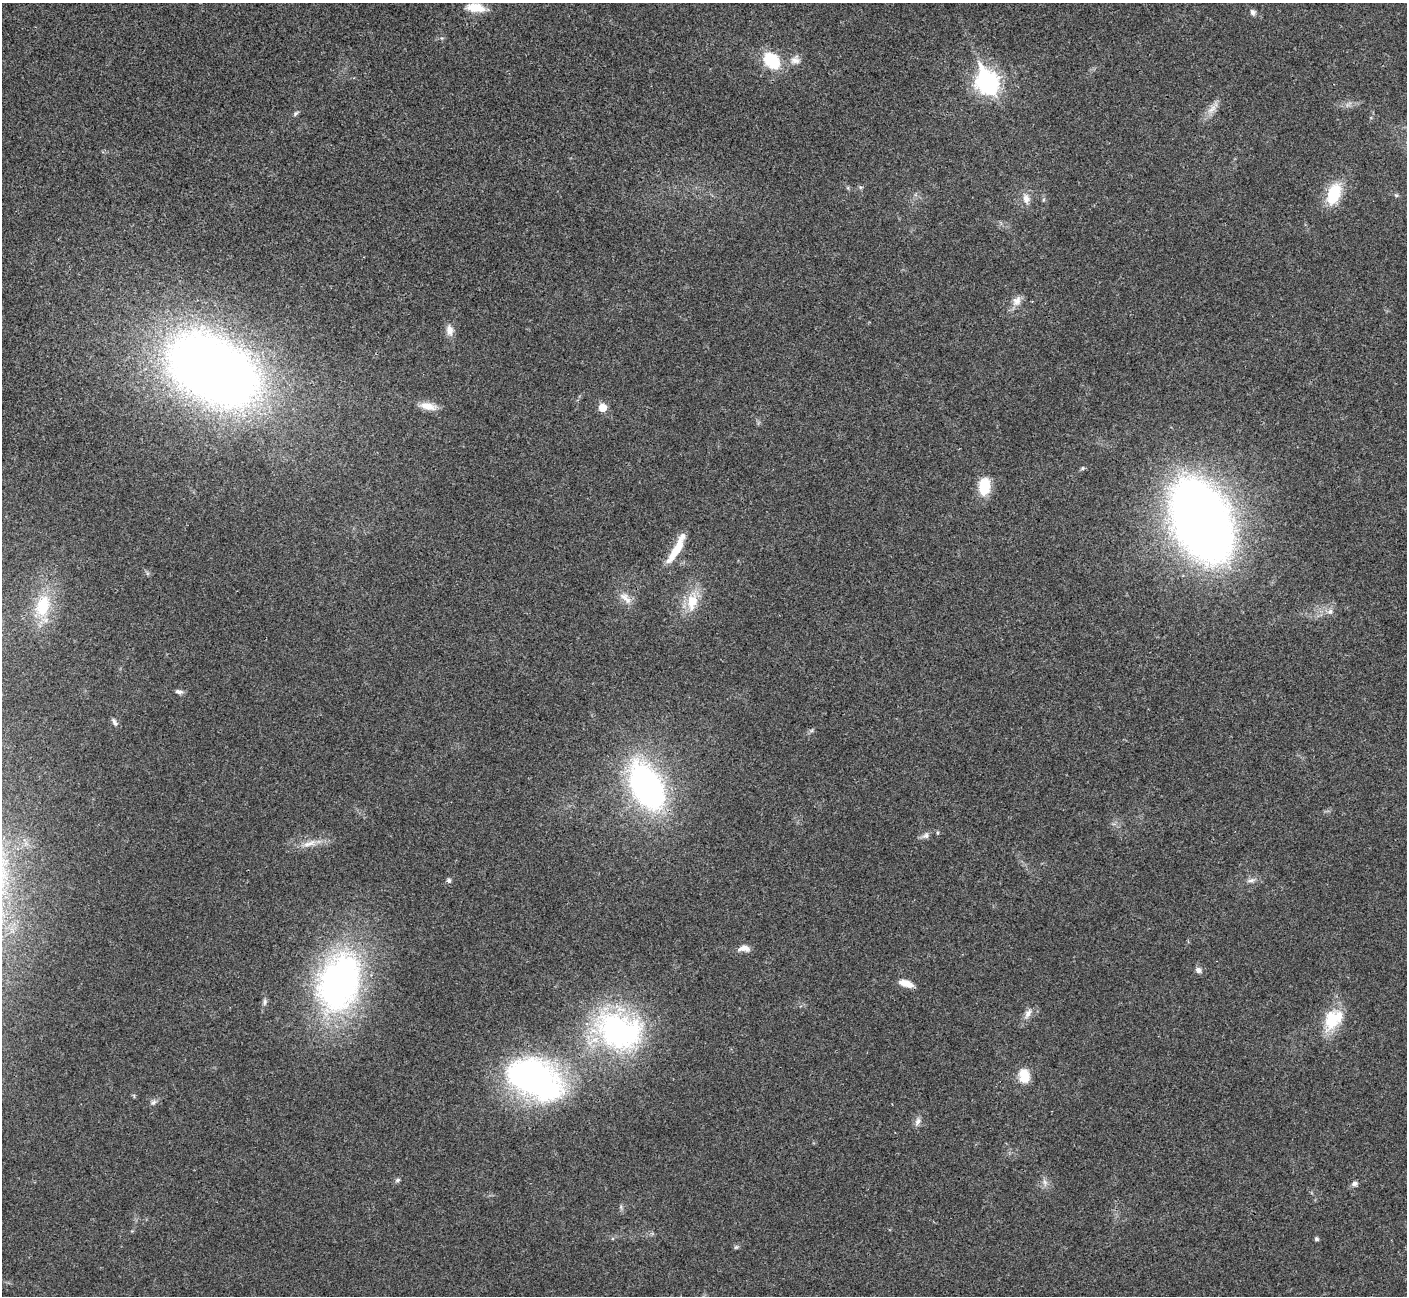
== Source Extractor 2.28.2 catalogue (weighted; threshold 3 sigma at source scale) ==
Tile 10 of 4 x 4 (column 2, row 3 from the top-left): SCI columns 1408-2812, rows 1450-2743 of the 5629 x 5617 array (HDU 1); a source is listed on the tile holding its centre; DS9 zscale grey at full resolution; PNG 1409 x 1298 px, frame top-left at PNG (2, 3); no overlay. Shown black and unused: <1% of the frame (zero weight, under 3 of 4 exposures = <1% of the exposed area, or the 3 px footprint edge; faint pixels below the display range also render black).
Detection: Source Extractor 2.28.2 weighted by HDU 2 'WHT'; one run over the whole footprint, this tile lists its part. Background 0.022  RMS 0.004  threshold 0.0179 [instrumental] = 3 sigma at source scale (4.5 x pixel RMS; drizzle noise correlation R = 1.50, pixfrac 1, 0.05/0.05 arcsec/px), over >= 5 px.
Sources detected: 47; all 47 listed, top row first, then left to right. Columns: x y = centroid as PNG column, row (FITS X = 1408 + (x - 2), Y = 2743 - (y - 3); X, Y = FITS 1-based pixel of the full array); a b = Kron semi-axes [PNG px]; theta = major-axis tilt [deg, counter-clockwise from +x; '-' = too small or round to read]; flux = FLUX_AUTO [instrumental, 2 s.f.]
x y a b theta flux
476 8 22 9 -7 6.7
1253 12 9 6 -71 1.2
795 60 13 12 - 2.9
772 61 16 12 -48 19
987 82 10 8 -65 230
1212 109 17 7 37 3.2
296 113 7 4 58 0.72
1334 193 23 13 69 15
1396 195 6 4 -43 0.56
1026 198 14 9 -80 3
1017 301 13 11 49 3
450 330 14 9 -83 3
213 370 70 44 -30 470
428 406 21 9 -13 4.8
602 408 5 5 - 7.9
1082 468 6 4 89 0.5
984 487 14 9 85 15
1201 521 52 30 -66 630
676 549 38 8 61 9.8
625 598 22 8 -43 3.6
692 602 28 15 80 9.9
43 606 31 18 78 15
1330 611 9 7 57 1.5
179 692 10 5 -9 1.3
114 722 11 5 -67 1.1
647 787 37 21 -62 140
926 836 9 8 - 1.5
309 843 22 7 17 4.1
449 880 6 5 - 0.91
1251 880 11 5 14 1.4
744 948 14 7 -1 2.9
1198 970 8 6 -59 1.5
339 982 75 51 71 120
906 983 16 7 -16 4.4
265 1002 10 4 90 1
1028 1014 13 8 61 2.4
1333 1019 30 20 53 15
619 1031 58 41 -23 84
1024 1076 17 12 -81 7
534 1078 62 38 -24 110
153 1102 8 5 39 1.1
918 1121 11 7 68 1.8
397 1180 7 5 27 0.78
1045 1182 7 5 -88 1.2
1354 1184 7 6 - 1.3
1316 1239 5 5 - 0.75
736 1247 6 4 42 0.6
Overlapping masked pixels (flux is a lower limit): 1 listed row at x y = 534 1078